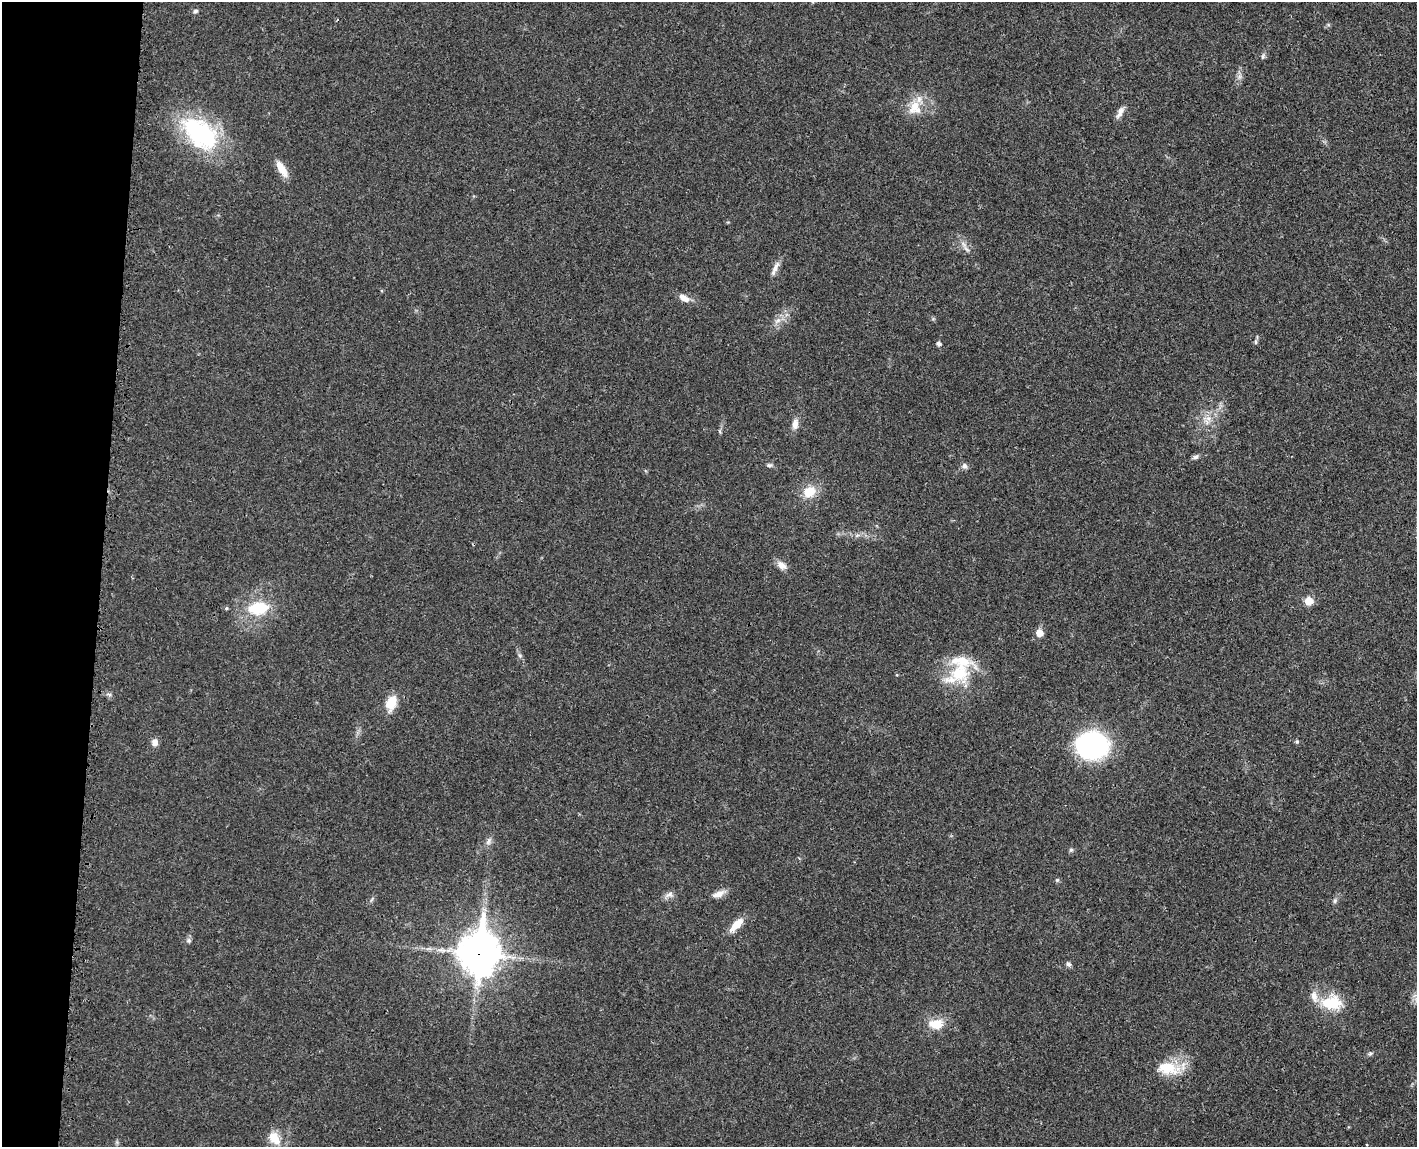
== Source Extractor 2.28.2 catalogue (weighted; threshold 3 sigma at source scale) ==
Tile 7 of 3 x 4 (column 1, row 3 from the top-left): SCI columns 186-1600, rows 1228-2372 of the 4726 x 4742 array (HDU 1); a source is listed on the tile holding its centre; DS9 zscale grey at full resolution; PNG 1419 x 1149 px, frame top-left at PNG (2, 2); no overlay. Shown black and unused: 7% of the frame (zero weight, under 3 of 4 exposures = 8% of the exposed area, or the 3 px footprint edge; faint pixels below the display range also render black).
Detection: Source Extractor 2.28.2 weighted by HDU 2 'WHT'; one run over the whole footprint, this tile lists its part. Background 0.021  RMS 0.0034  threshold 0.0152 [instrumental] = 3 sigma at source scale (4.5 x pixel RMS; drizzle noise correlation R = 1.50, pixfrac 1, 0.05/0.05 arcsec/px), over >= 5 px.
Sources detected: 47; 3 inside a brighter listed object's ellipse — not listed separately; the other 44 listed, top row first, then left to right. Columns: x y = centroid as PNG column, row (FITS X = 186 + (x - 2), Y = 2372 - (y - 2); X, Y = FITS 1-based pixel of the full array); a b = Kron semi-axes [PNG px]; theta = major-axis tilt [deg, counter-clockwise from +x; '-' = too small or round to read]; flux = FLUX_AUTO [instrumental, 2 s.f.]
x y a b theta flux
195 11 7 5 18 0.58
1263 57 8 4 81 0.6
915 108 20 17 -85 6.5
1120 112 17 6 64 1.8
200 133 50 30 -41 37
281 168 21 8 -58 4.3
967 249 11 3 -40 0.81
775 268 22 6 65 2
684 298 15 8 -30 2.5
778 320 9 5 31 1.3
1256 342 6 4 -90 0.51
939 344 5 5 - 1
1208 419 9 7 70 2
795 424 13 8 81 2.2
1196 457 8 6 33 0.88
769 465 7 5 0 0.69
965 466 8 7 - 1
809 492 14 12 35 6
782 565 14 8 -37 2.2
1309 601 6 6 - 5.6
258 608 24 16 6 12
1039 633 6 5 - 4.4
520 655 7 5 -30 0.61
959 673 27 25 -54 15
109 694 6 4 -18 0.59
391 703 16 11 69 6.2
1297 741 6 4 0 0.45
155 742 9 8 - 1.7
1092 745 23 19 0 70
489 841 9 6 52 1.1
1071 850 5 5 - 0.59
1057 880 5 4 - 0.43
669 894 12 6 29 1.4
718 894 17 7 21 2.4
1335 901 7 5 70 0.69
736 925 21 8 45 4.4
189 941 6 6 - 0.8
479 953 17 13 84 700
1068 964 7 5 -41 0.86
1332 1002 29 21 -1 10
936 1024 18 12 3 5.9
1370 1054 6 4 2 0.53
1168 1068 30 16 -8 9.7
274 1138 19 12 -52 5.1
Overlapping masked pixels (flux is a lower limit): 1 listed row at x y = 479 953